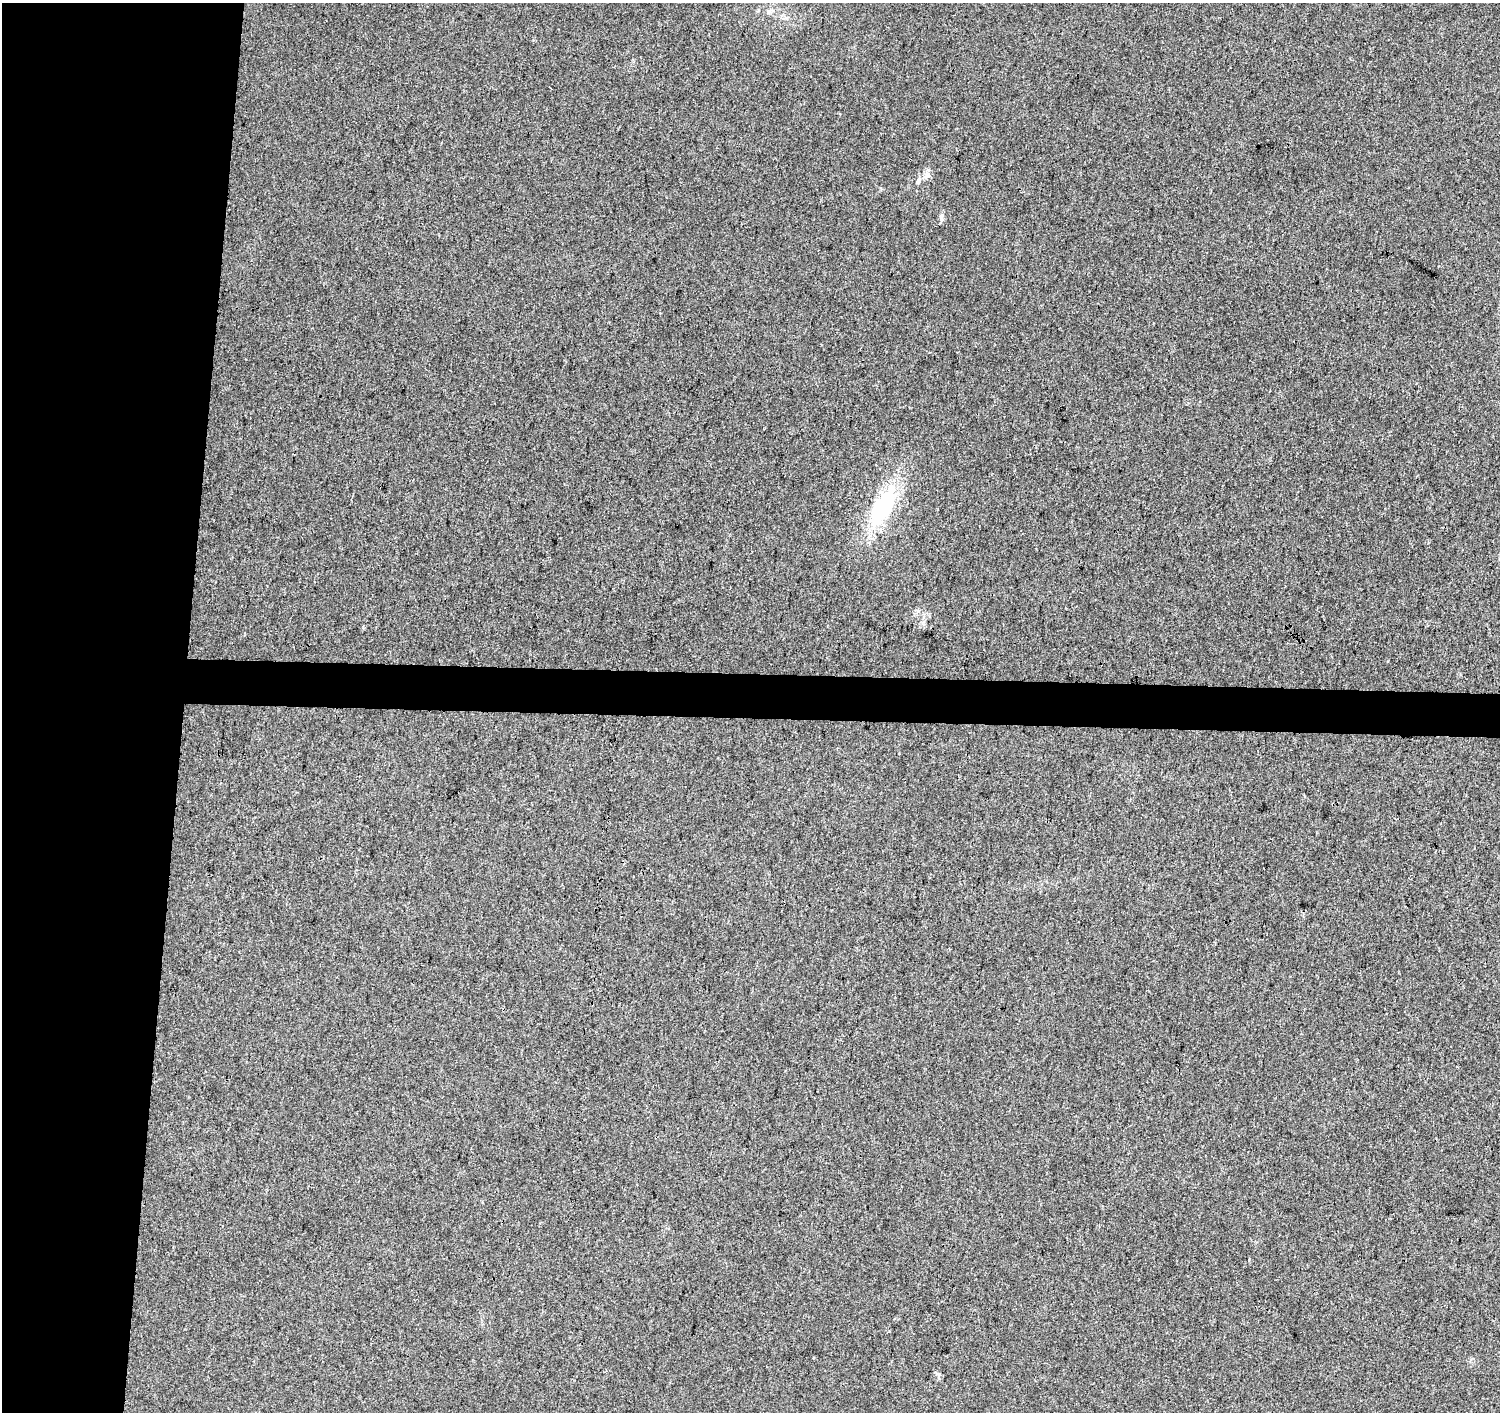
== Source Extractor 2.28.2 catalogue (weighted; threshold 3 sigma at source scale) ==
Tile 4 of 3 x 3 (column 1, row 2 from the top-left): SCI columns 12-1509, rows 1695-3104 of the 4505 x 4741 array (HDU 1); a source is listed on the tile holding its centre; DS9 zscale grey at full resolution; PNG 1502 x 1414 px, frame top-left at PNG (2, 3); no overlay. Shown black and unused: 15% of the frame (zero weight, under 3 of 4 exposures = <1% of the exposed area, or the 3 px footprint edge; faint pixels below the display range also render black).
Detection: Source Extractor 2.28.2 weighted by HDU 2 'WHT'; one run over the whole footprint, this tile lists its part. Background 0.00355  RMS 0.0037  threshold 0.0167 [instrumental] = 3 sigma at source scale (4.5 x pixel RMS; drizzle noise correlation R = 1.50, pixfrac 1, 0.0396/0.0396 arcsec/px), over >= 5 px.
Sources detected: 4; all 4 listed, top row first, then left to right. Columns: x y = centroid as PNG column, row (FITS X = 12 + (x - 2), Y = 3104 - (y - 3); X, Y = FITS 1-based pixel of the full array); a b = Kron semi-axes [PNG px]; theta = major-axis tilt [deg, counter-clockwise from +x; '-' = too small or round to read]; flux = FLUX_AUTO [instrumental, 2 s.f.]
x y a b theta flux
769 12 7 4 44 0.86
918 181 9 5 74 0.92
941 217 11 6 -89 1.2
883 506 51 21 62 33